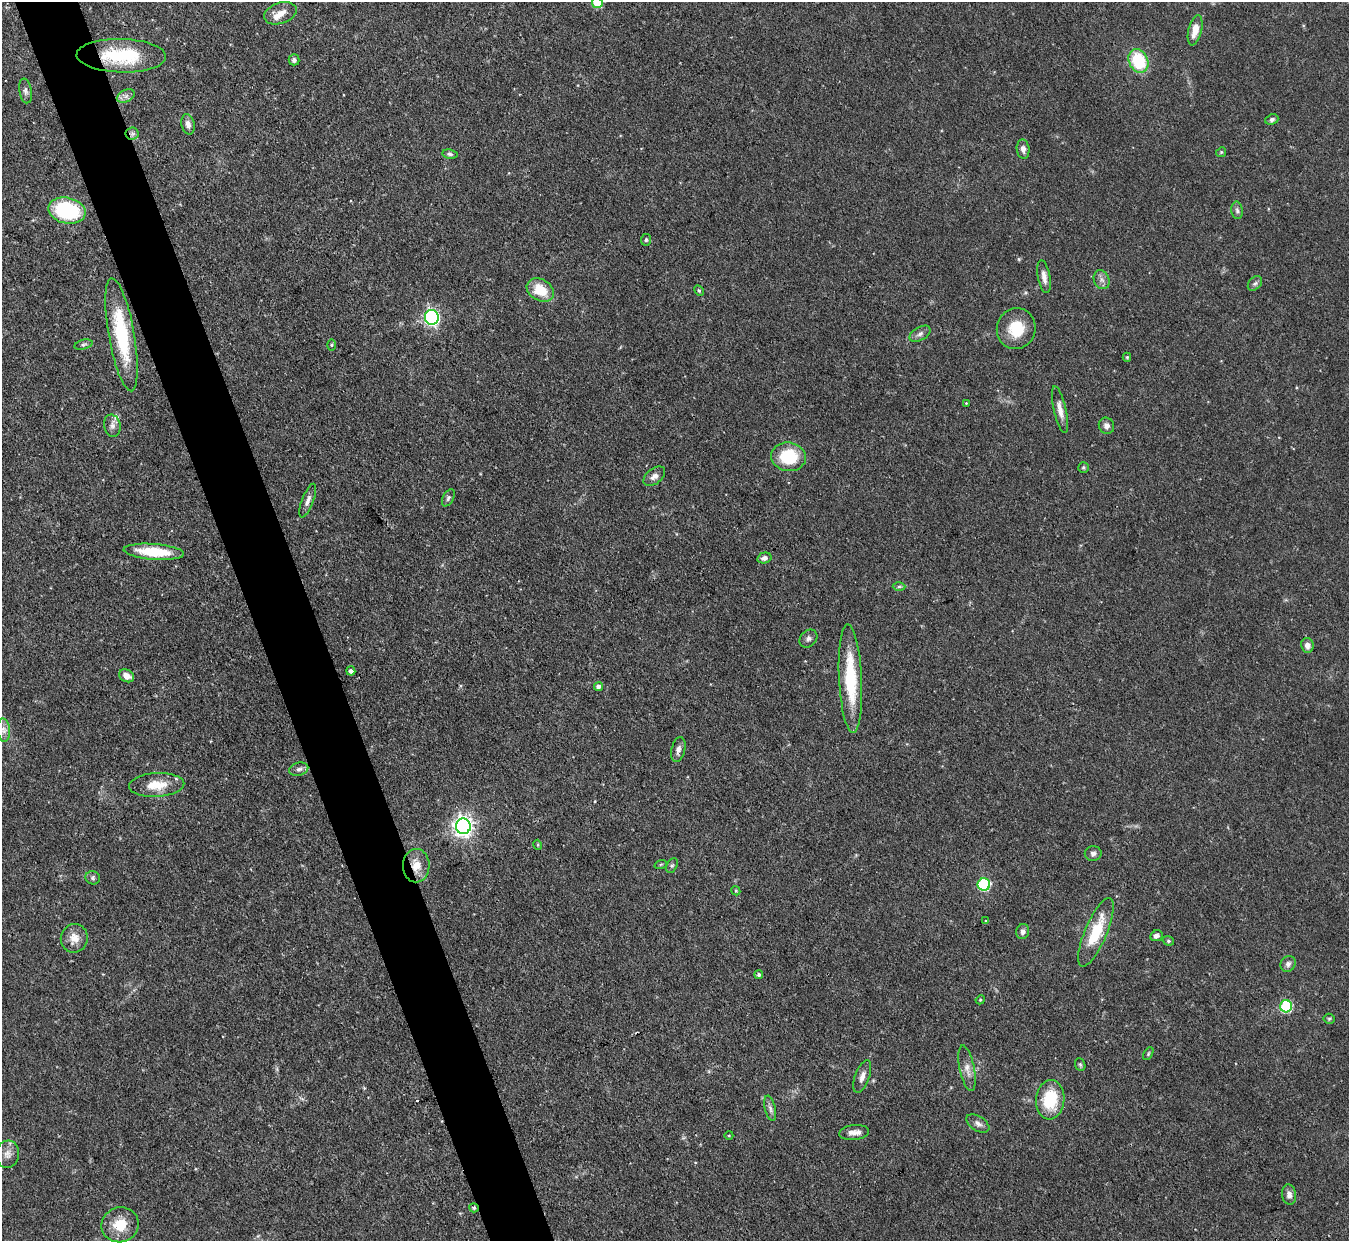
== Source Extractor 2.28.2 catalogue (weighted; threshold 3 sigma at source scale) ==
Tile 11 of 4 x 4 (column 3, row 3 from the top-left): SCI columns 2697-4043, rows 1385-2623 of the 5393 x 5373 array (HDU 1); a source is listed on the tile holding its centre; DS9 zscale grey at full resolution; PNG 1351 x 1243 px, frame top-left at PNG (2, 2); each listed source drawn as its Kron ellipse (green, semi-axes under 4 px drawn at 4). Shown black and unused: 5% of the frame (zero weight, under 3 of 4 exposures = <1% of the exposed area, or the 3 px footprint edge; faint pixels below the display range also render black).
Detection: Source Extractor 2.28.2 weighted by HDU 2 'WHT'; one run over the whole footprint, this tile lists its part. Background 0.0909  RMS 0.0046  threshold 0.0206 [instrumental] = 3 sigma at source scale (4.5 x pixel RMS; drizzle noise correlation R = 1.50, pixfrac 1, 0.05/0.05 arcsec/px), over >= 5 px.
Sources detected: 87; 1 cosmic-ray / hot-pixel residue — neither listed nor drawn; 2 inside a brighter listed object's ellipse — not listed separately; the other 84 listed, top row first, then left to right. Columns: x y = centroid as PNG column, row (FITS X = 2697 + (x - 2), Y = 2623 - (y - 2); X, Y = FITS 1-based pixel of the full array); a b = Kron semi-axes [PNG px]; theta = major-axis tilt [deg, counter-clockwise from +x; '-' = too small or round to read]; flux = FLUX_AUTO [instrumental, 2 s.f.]
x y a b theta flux
597 3 5 5 - 18
280 13 17 10 18 5
1195 30 15 6 77 5.2
121 56 45 17 -2 29
294 60 5 5 - 1.5
1138 61 12 9 -66 24
25 91 12 6 -80 1.6
126 96 9 6 25 1.9
1272 119 6 5 - 1.2
188 124 10 6 -76 2.4
132 134 6 6 - 1.3
1023 149 10 6 -83 2.3
1221 152 5 4 - 0.64
450 154 8 4 -9 1.1
1237 210 9 5 -86 1.3
67 211 19 13 -12 39
646 240 6 5 - 0.74
1044 277 16 6 -80 3.1
1102 280 10 7 -65 2.2
1255 284 8 5 47 1.3
540 290 14 10 -31 11
699 291 5 4 - 0.6
432 317 7 7 - 100
1016 329 20 19 - 13
920 334 11 6 29 1.9
121 335 57 13 -80 33
83 345 9 4 14 1.1
332 345 5 4 - 0.56
1127 357 4 4 - 0.67
966 403 3 3 - 0.44
1060 410 24 6 -77 4
112 426 11 8 -78 2.5
1106 426 8 7 - 2
789 457 17 14 -7 22
1083 467 5 5 - 0.72
654 476 12 7 38 2.5
448 498 9 5 61 1.2
308 501 18 5 70 2.4
154 552 30 8 -4 18
764 558 7 5 14 1.9
899 587 6 4 1 0.81
808 639 10 8 46 1.6
1307 645 7 6 - 2.4
351 671 5 4 - 1.5
127 676 8 6 -29 3.5
850 679 54 11 -87 28
598 687 4 4 - 2
4 730 11 6 -84 2.5
678 750 13 6 77 2.3
299 769 10 6 15 1.8
157 785 27 12 3 9.8
463 826 8 7 - 250
538 845 5 3 - 0.43
1093 854 8 7 - 1.6
661 864 6 4 19 0.55
416 866 17 13 89 6.7
672 866 8 5 62 0.95
93 878 7 6 - 1.1
984 884 6 6 - 45
736 891 5 3 - 0.44
986 921 4 2 - 0.35
1023 932 8 6 74 1.7
1096 932 37 11 67 19
1156 936 6 5 - 1.8
74 938 14 13 - 5.4
1168 941 6 4 -21 0.77
1288 964 8 7 - 1.7
759 975 4 4 - 1
980 1000 5 4 - 0.46
1286 1006 6 6 - 43
1329 1019 5 5 - 0.65
1148 1054 7 4 60 0.69
1080 1065 6 5 - 0.82
967 1068 23 7 -79 4
862 1076 17 7 71 3.1
1050 1100 20 14 84 20
770 1108 13 5 -77 1.7
978 1123 13 7 -32 2.1
854 1133 15 7 8 3.5
729 1135 4 3 - 0.37
8 1154 14 11 83 3.5
1289 1194 10 7 -80 2.5
474 1208 5 4 - 0.75
120 1225 19 17 17 11
Overlapping masked pixels (flux is a lower limit): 4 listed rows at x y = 121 56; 132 134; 416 866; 474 1208
Isophote crosses this tile's border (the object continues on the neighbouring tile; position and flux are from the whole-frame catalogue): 1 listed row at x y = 597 3